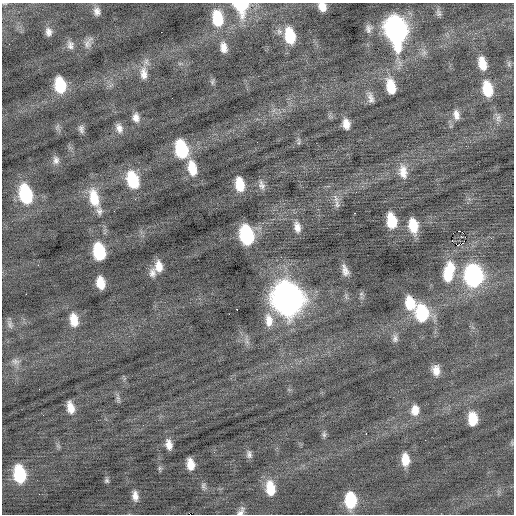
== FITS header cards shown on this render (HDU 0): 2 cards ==
NAXIS1  =                  512 / Axis length
NAXIS2  =                  512 / Axis length

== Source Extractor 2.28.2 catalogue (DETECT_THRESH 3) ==
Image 512 x 512 px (HDU 0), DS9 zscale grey, 1 PNG px = 1 image px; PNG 516 x 516 px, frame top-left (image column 1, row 512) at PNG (2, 3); no overlay
Background -0.0394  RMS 0.78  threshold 2.35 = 3 sigma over >= 5 px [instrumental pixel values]
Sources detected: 92; all 92 listed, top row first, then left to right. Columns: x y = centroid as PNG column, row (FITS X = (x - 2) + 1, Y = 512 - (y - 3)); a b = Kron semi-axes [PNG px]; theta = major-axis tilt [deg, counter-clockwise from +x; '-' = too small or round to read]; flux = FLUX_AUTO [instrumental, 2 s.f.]
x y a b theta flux
4 4 7 3 -9 53
241 6 13 11 -70 2700
322 7 8 7 - 500
97 11 10 8 -81 290
438 13 11 6 -70 160
217 18 17 11 -81 1800
369 29 10 8 85 230
396 30 19 12 -80 22000
48 32 10 7 -82 290
161 32 2 2 - 150
290 36 16 10 -78 2000
88 43 18 8 63 320
70 45 12 9 -82 280
224 47 13 8 -80 430
482 63 15 8 -76 840
509 64 9 4 83 120
144 73 19 10 -88 580
212 82 8 6 88 120
60 85 14 9 -80 2000
391 87 16 9 -78 1200
487 89 15 9 -79 1600
371 98 15 8 -75 300
456 115 14 8 -76 360
136 117 11 8 -77 350
498 118 12 7 -87 260
346 124 10 7 -80 470
119 128 12 8 -68 320
81 129 10 7 -78 190
299 141 11 4 -90 99
181 149 16 10 -76 3100
56 160 11 8 -87 250
192 168 17 9 -78 1100
403 172 20 11 -81 720
132 180 17 11 -72 2200
240 184 13 8 -81 1200
261 185 13 8 -74 260
26 194 17 10 -77 4000
94 198 23 11 -76 1400
337 204 12 7 -74 260
99 211 10 8 -76 210
114 211 2 2 - 66
355 213 3 2 - 150
392 221 14 8 -80 1600
413 226 13 8 -81 1200
297 227 13 8 -79 400
460 231 3 2 - 7000
247 235 14 9 -78 5400
461 236 3 2 - 55
452 241 3 2 - 100
458 245 3 2 - 250
99 252 14 9 -80 2900
38 265 3 2 - 40
159 266 13 9 -85 550
345 270 13 6 -72 340
449 272 24 11 78 1900
152 273 13 9 89 310
473 275 14 11 -85 12000
100 283 11 7 -78 820
26 294 2 2 - 500
361 294 6 4 19 78
288 299 17 14 -74 66000
410 303 14 10 -76 1400
237 309 3 2 - 110
422 313 16 11 -83 3200
229 314 2 2 - 93
74 320 16 10 -80 800
269 320 20 11 -85 780
10 324 12 7 -78 190
395 339 11 8 -85 220
247 342 7 4 -19 120
15 361 12 8 -12 280
436 370 12 8 -82 520
118 399 10 5 -79 140
70 407 12 7 -78 570
415 410 13 10 83 610
472 419 13 8 -87 1300
324 434 9 6 -83 130
366 434 3 2 - 130
425 440 2 2 - 74
169 445 10 6 -78 410
214 452 3 3 - 42
249 454 10 7 -83 190
405 459 13 8 -86 850
190 464 10 7 -80 640
160 468 6 6 - 100
20 474 14 9 -80 2700
107 481 7 6 - 110
203 486 10 6 -79 150
270 488 15 9 -82 1200
135 496 13 7 -84 380
350 500 13 9 -90 2600
241 512 13 6 55 230
At the frame edge (FLAGS 8, measured only in part): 4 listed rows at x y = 4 4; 241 6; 322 7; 241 512